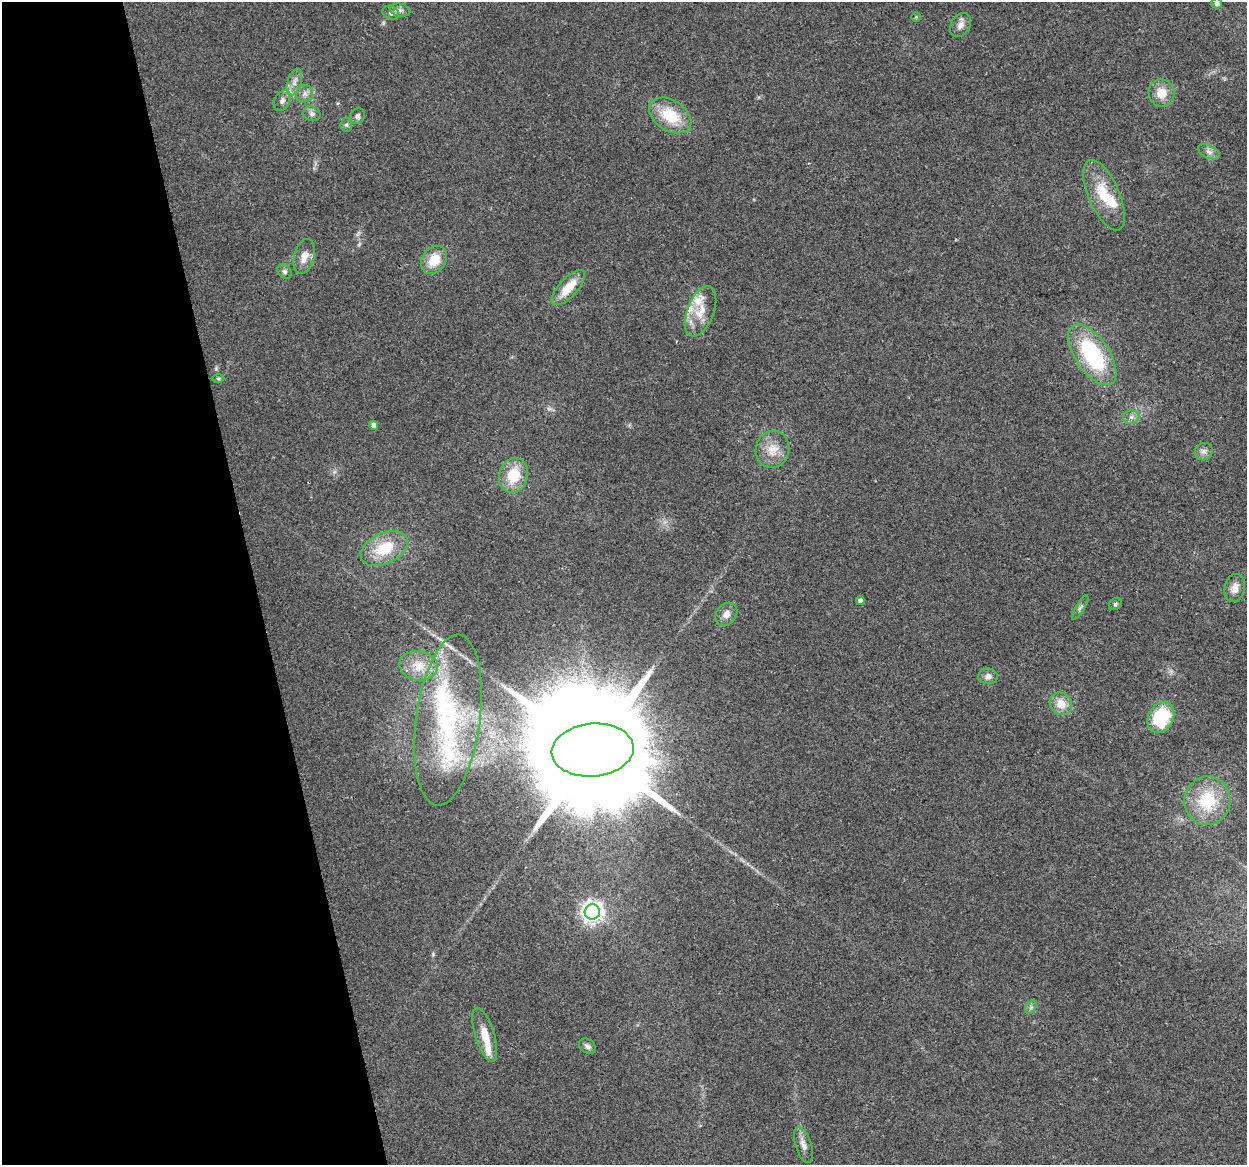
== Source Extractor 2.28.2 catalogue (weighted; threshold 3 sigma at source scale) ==
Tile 5 of 4 x 4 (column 1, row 2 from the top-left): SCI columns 1-1245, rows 2405-3567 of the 4980 x 4762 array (HDU 1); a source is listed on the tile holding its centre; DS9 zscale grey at full resolution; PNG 1249 x 1167 px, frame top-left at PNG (2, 2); each listed source drawn as its Kron ellipse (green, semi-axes under 4 px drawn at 4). Shown black and unused: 20% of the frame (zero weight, under 2 of 3 exposures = <1% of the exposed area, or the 3 px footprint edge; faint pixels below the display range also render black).
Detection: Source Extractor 2.28.2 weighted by HDU 2 'WHT'; one run over the whole footprint, this tile lists its part. Background 0.0471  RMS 0.0068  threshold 0.0305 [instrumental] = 3 sigma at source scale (4.5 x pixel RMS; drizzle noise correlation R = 1.50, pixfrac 1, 0.0396/0.0396 arcsec/px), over >= 5 px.
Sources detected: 51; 6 inside a brighter listed object's ellipse — not listed separately; the other 45 listed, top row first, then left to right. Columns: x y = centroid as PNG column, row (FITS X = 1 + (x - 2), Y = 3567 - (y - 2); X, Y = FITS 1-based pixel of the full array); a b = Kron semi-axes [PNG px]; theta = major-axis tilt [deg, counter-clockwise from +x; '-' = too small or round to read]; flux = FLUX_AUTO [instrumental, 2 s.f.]
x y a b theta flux
1217 3 5 5 - 2.3
400 10 10 6 -10 2.6
391 13 8 7 - 2.3
916 17 4 4 - 0.74
961 25 13 9 56 4.3
294 82 14 6 71 4.4
1161 93 14 13 - 10
305 94 9 8 - 3.1
282 101 11 7 61 3.1
312 114 8 7 - 2.4
670 115 23 15 -32 24
357 116 8 7 - 2.2
346 125 7 6 - 1.5
1209 152 12 6 -26 3
1104 195 38 15 -66 23
304 256 18 10 76 7.8
434 260 15 11 57 14
284 272 8 6 -45 1.7
568 288 22 9 47 15
701 311 26 13 69 14
1092 355 35 17 -56 65
218 379 6 4 -1 0.95
1131 417 8 6 2 2.4
374 425 4 4 - 3.7
772 449 19 16 76 11
1204 452 9 8 - 3.2
513 475 18 14 74 21
384 548 25 15 25 24
1235 588 14 10 79 6.1
860 601 4 4 - 2.8
1115 604 7 5 37 1.3
1080 607 14 4 59 1.8
726 614 12 9 52 4.6
419 666 19 14 -5 13
988 676 10 8 -3 3.5
1061 704 12 10 -49 9.1
1161 717 16 12 61 42
448 720 86 32 82 100
593 750 41 26 5 35000
1207 801 24 23 - 32
592 912 7 7 - 390
1031 1007 7 4 57 1.4
485 1035 28 9 -73 13
588 1046 9 6 -35 2.2
803 1145 18 8 -71 5
Isophote crosses this tile's border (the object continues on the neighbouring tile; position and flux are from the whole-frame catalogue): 1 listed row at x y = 1217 3